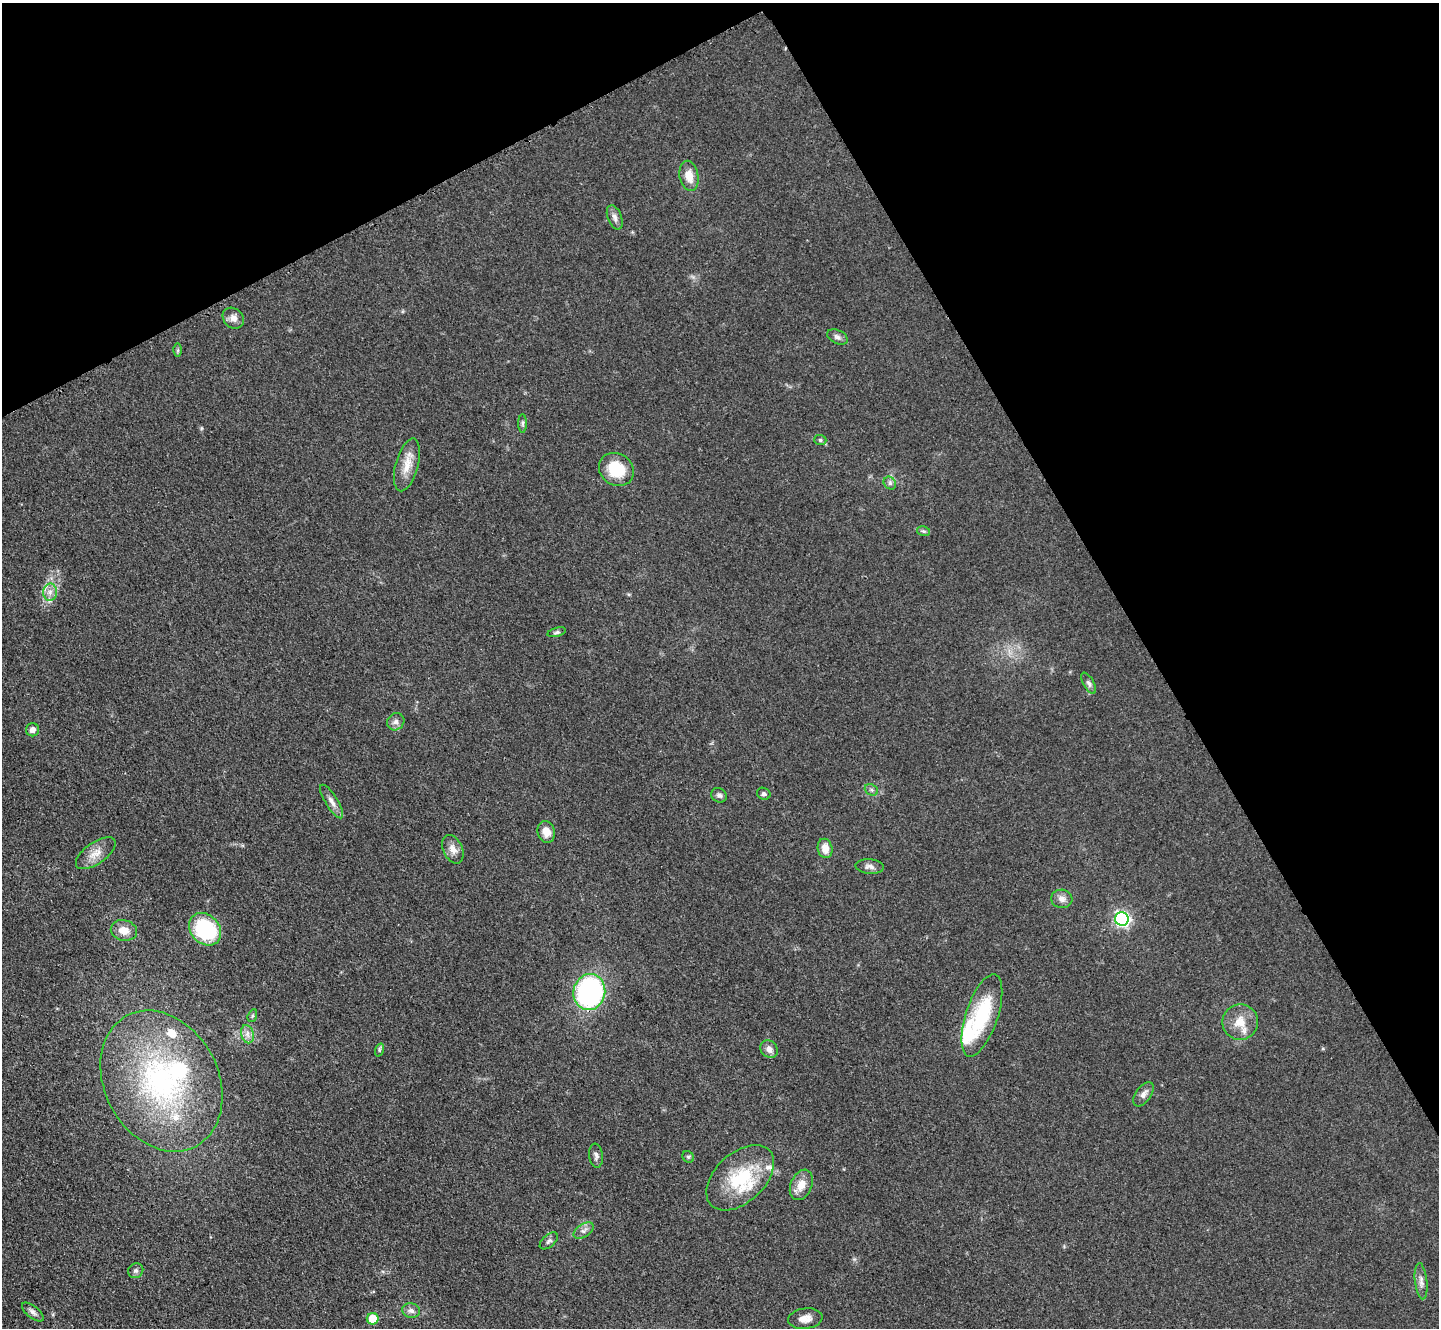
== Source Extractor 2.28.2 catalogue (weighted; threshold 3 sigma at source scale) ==
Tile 3 of 4 x 4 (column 3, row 1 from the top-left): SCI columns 2905-4341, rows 4444-5769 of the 5954 x 5981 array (HDU 1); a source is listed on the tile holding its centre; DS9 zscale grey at full resolution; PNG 1441 x 1330 px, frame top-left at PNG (2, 3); each listed source drawn as its Kron ellipse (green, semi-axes under 4 px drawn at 4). Shown black and unused: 29% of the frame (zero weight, under 3 of 4 exposures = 3% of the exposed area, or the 3 px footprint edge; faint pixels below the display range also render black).
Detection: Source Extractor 2.28.2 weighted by HDU 2 'WHT'; one run over the whole footprint, this tile lists its part. Background 0.0721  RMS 0.0063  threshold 0.0282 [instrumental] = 3 sigma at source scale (4.5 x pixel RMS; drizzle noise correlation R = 1.50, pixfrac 1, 0.05/0.05 arcsec/px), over >= 5 px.
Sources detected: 57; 7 inside a brighter listed object's ellipse — not listed separately; the other 50 listed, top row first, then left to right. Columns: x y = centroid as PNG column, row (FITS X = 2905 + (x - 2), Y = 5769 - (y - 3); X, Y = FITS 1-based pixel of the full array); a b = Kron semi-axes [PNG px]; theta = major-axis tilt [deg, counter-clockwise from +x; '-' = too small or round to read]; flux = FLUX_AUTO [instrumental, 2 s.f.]
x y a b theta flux
689 176 15 9 -79 8.5
615 217 13 7 -68 2.9
233 318 11 9 -41 3.9
837 337 11 6 -26 2.3
178 350 6 4 89 0.88
523 423 9 4 -90 1.4
820 440 6 5 - 1.2
407 465 27 11 75 9.9
616 469 18 15 -34 23
890 483 7 5 -48 1.6
923 531 7 4 -11 1
50 592 8 7 - 3.5
557 632 9 4 15 1.3
1089 683 12 5 -61 2
396 722 9 8 - 2.6
32 730 6 6 - 3.4
871 790 7 5 -22 1.4
764 794 7 5 -24 1.6
719 795 8 7 - 2
332 801 19 6 -58 4
546 832 11 8 -76 6
825 848 10 7 -77 5.9
453 849 15 9 -65 5.1
96 853 23 10 35 7.8
870 867 14 7 -4 3.2
1062 899 10 9 - 3.5
1122 919 7 6 - 150
205 929 18 14 -47 53
124 930 13 10 -12 7.4
589 992 18 16 78 130
982 1015 43 16 72 41
252 1016 6 4 72 1.1
1240 1022 18 17 - 12
247 1034 9 6 -74 3.1
769 1049 9 8 - 4
379 1050 7 4 72 1.1
161 1081 74 57 -62 140
1143 1094 14 7 54 3.2
596 1156 12 6 -83 2.4
688 1157 6 5 - 1.1
740 1178 40 24 43 37
801 1185 16 10 66 7.8
584 1231 11 6 33 2.7
549 1241 11 6 41 1.8
136 1271 8 7 - 1.8
1421 1281 18 6 -84 3.7
411 1311 9 7 -15 2.8
33 1312 13 6 -39 2.5
373 1319 6 6 - 17
805 1319 17 10 7 5.7